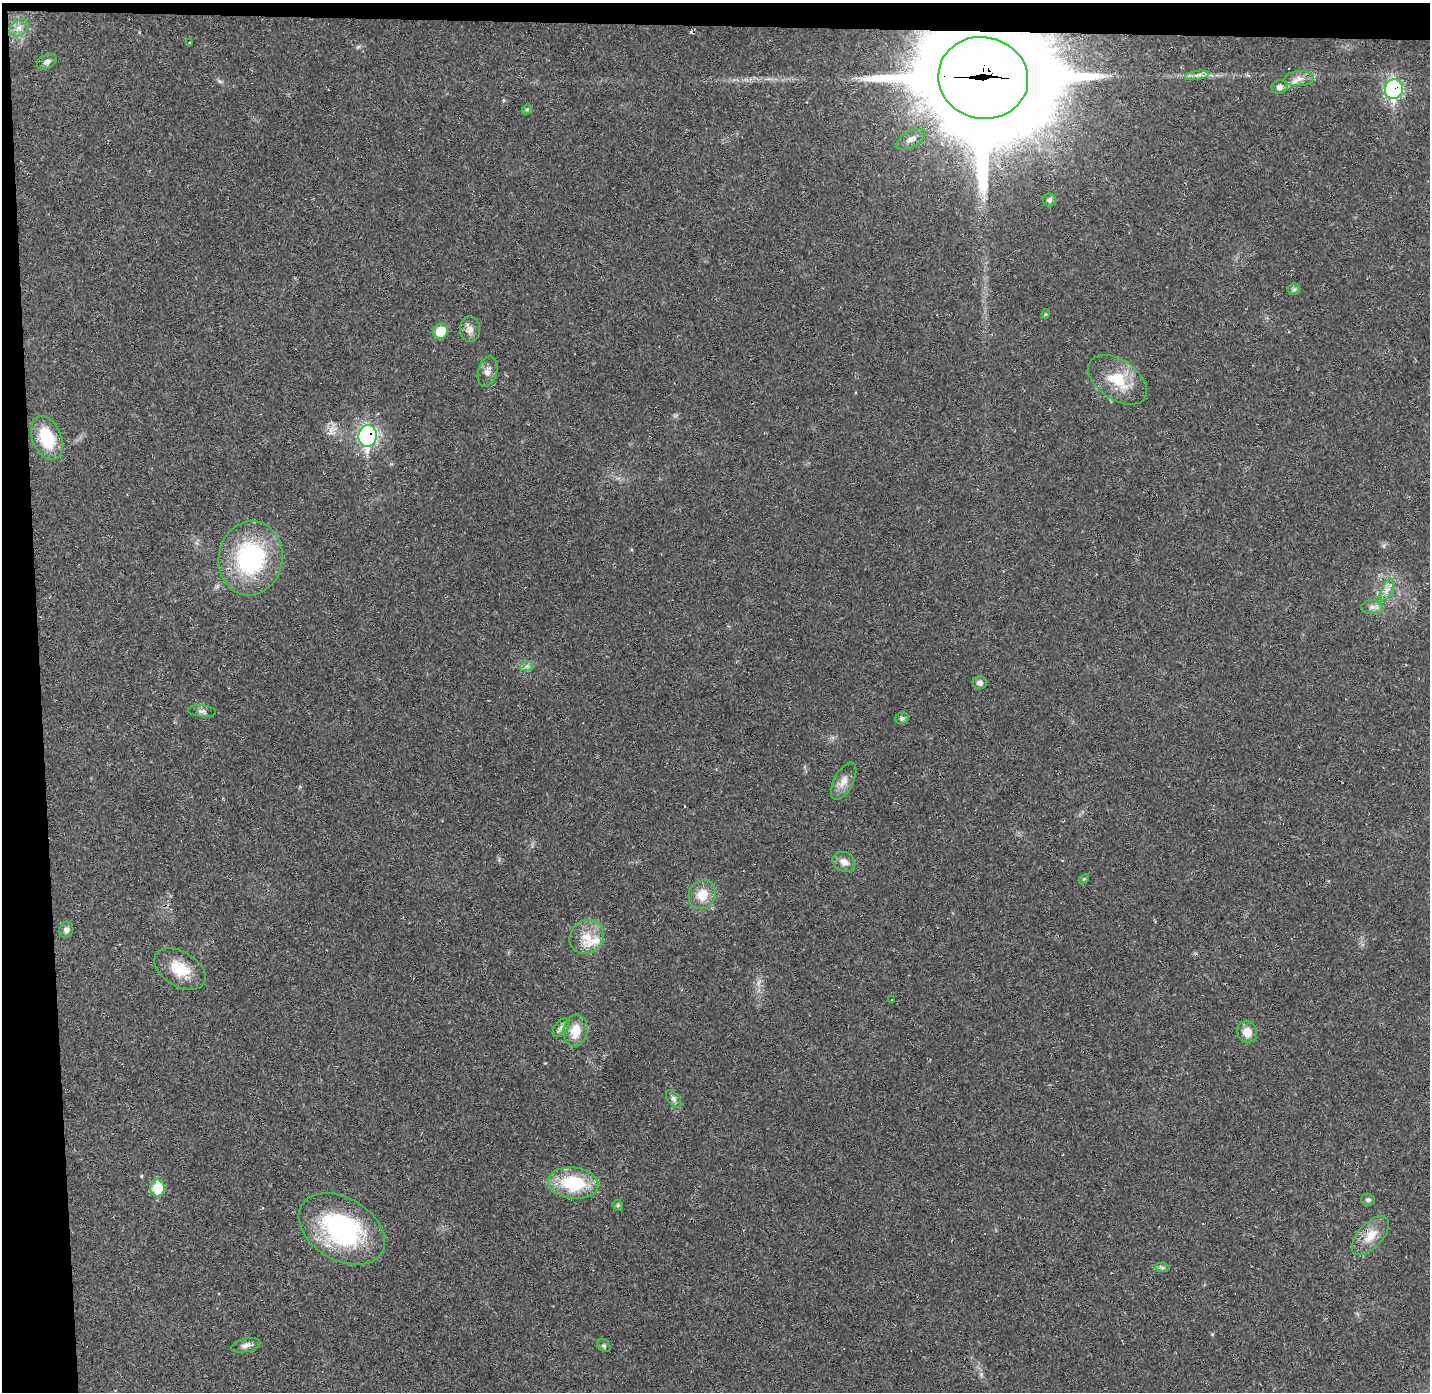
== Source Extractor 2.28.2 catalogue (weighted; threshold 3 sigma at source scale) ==
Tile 1 of 3 x 3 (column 1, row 1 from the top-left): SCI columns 1-1428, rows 2822-4211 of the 4285 x 4255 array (HDU 1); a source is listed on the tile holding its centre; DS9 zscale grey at full resolution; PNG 1432 x 1394 px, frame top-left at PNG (2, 3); each listed source drawn as its Kron ellipse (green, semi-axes under 4 px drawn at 4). Shown black and unused: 4% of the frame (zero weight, under 2 of 3 exposures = <1% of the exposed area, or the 3 px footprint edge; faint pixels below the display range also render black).
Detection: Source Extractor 2.28.2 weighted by HDU 2 'WHT'; one run over the whole footprint, this tile lists its part. Background 0.0431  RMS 0.0043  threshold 0.0193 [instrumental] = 3 sigma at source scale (4.5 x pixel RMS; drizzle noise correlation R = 1.50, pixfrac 1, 0.05/0.05 arcsec/px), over >= 5 px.
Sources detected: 52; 3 cosmic-ray / hot-pixel residue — neither listed nor drawn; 2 inside a brighter listed object's ellipse — not listed separately; the other 47 listed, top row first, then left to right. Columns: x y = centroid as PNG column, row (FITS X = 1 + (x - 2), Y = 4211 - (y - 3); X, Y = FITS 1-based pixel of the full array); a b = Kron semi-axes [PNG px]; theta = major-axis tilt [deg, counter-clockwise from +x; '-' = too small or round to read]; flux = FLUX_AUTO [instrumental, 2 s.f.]
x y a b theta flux
19 28 10 7 36 2.5
190 43 3 3 - 0.91
47 62 10 7 29 1.6
1197 75 12 4 8 1.8
983 78 45 40 -12 10000
1299 78 15 7 3 3
1279 87 8 6 14 1.6
1394 89 10 9 - 84
527 109 6 4 44 0.55
911 139 16 7 29 3.1
1049 200 6 6 - 1.3
1294 289 6 6 - 0.88
1046 314 4 4 - 0.45
470 329 12 10 -85 2.7
441 331 8 7 - 9.8
487 372 15 9 75 2.8
1118 380 33 19 -34 14
368 436 11 9 85 120
47 438 23 14 -68 18
251 558 37 32 80 54
1387 590 12 5 62 2.2
1372 607 11 7 0 1.9
527 666 7 4 18 1
980 683 7 6 - 1.7
202 711 14 6 -6 1.5
902 718 7 5 24 0.99
844 781 20 9 62 3.9
844 862 12 9 -27 3.3
1084 879 6 4 44 0.52
702 895 15 13 61 7.3
66 930 8 7 - 1.8
587 937 18 16 42 8.2
180 969 28 17 -31 12
891 1000 3 3 - 1.6
561 1028 11 6 52 1.6
576 1031 16 12 81 7.9
1247 1032 11 9 -61 4.8
674 1099 10 6 -54 1.5
573 1183 25 15 -7 25
158 1188 8 7 - 16
1368 1200 7 6 - 1.1
618 1205 5 5 - 0.65
342 1229 46 31 -31 61
1370 1236 24 12 47 7.2
1162 1268 7 4 -1 0.85
246 1345 15 6 11 2
604 1346 7 5 -42 0.83
Overlapping masked pixels (flux is a lower limit): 3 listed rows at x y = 983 78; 1394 89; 368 436